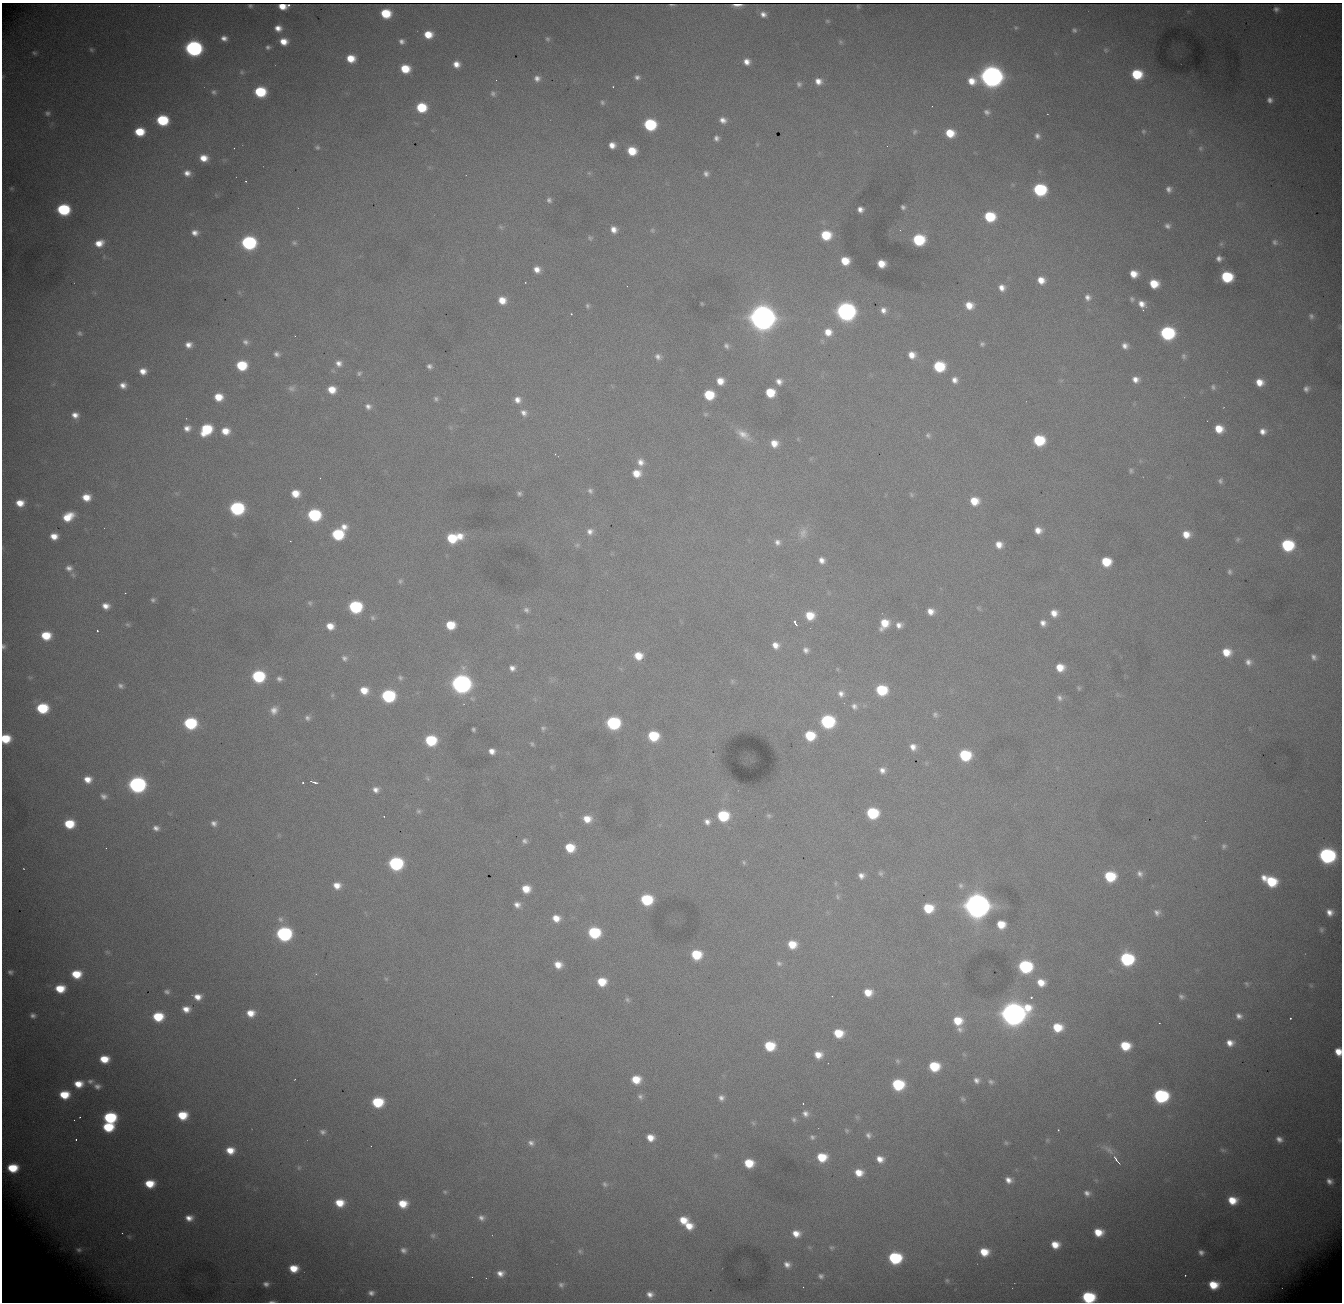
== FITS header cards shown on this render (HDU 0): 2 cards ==
NAXIS1  = 1340
NAXIS2  = 1300

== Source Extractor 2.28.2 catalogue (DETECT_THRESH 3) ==
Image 1340 x 1300 px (HDU 0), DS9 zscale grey, 1 PNG px = 1 image px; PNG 1344 x 1304 px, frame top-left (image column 1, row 1300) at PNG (2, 3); no overlay
Background 2970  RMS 32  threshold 95.3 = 3 sigma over >= 5 px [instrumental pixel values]
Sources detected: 427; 1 with non-positive FLUX_AUTO (blend fragments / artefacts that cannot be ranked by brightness) is not listed; the other 426 listed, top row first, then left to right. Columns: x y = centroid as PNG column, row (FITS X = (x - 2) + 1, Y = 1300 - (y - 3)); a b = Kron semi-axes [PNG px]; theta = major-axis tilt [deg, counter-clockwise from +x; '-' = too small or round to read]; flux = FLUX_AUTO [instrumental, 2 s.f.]
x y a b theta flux
289 5 3 2 - 5.4e+03
737 5 10 2 1 1.4e+04
250 6 4 3 - 3.7e+03
858 6 3 2 - 2.1e+03
282 7 7 5 -8 6.8e+03
1276 9 4 4 - 6.2e+03
386 13 8 7 - 7.9e+04
763 14 8 7 - 1.2e+04
827 21 6 5 - 3.1e+03
278 28 6 5 - 1.6e+04
1016 28 5 4 - 2.8e+03
1074 30 5 5 - 4.5e+03
428 34 8 6 -8 4.0e+04
224 38 6 5 - 1.1e+04
547 39 7 6 - 4.6e+03
284 41 7 6 - 2.7e+04
402 41 5 5 - 8.0e+03
840 42 7 5 -46 3.8e+03
268 47 4 4 - 4.6e+03
193 48 9 8 - 7.5e+05
91 50 7 5 -45 4.4e+03
1106 50 8 5 -42 3.7e+03
34 53 7 5 -26 4.5e+03
351 58 7 6 - 3.9e+04
747 62 9 8 - 1.8e+04
456 64 7 7 - 2.0e+04
405 69 8 7 - 5.7e+04
242 72 7 5 -2 4.0e+03
1137 74 8 7 - 1.0e+05
991 76 10 9 - 2.5e+06
3 77 6 3 90 2.2e+03
637 77 7 6 - 8.1e+03
537 78 8 7 - 1.2e+04
496 80 2 2 - 2.7e+03
818 81 8 7 - 1.8e+04
972 81 12 9 -2 3.4e+04
799 84 7 6 - 6.6e+03
613 87 3 2 - 1.3e+03
214 92 7 6 - 6.1e+03
260 92 8 7 - 1.3e+05
493 93 8 7 - 6.7e+03
1270 100 8 7 - 1.0e+04
602 102 7 6 - 5.2e+03
932 106 2 2 - 1.2e+03
421 107 8 7 - 9.2e+04
987 112 8 7 - 8.1e+03
47 113 8 7 - 7.1e+03
162 120 8 7 - 1.5e+05
723 120 8 7 - 1.4e+04
650 124 8 8 - 1.9e+05
1143 131 7 6 - 4.3e+03
140 132 8 6 -1 6.6e+04
915 132 8 5 51 4.5e+03
950 133 8 7 - 5.1e+04
1037 136 8 7 - 9.3e+03
716 138 5 5 - 7.3e+03
612 145 6 6 - 1.7e+04
317 147 7 6 - 5.0e+03
234 148 2 2 - 1.1e+03
1200 148 7 7 - 6.0e+03
632 151 7 7 - 5.5e+04
204 158 8 7 - 3.0e+04
187 173 8 7 - 1.5e+04
589 173 7 4 -44 3.3e+03
706 173 6 6 - 7.7e+03
246 181 4 3 - 1.8e+03
12 188 6 5 - 3.5e+03
1169 189 8 7 - 1.0e+04
1040 190 9 8 - 2.4e+05
549 200 6 6 - 6.2e+03
903 207 4 4 - 5.5e+03
63 209 9 7 -7 2.1e+05
860 209 6 5 - 1.2e+04
990 217 9 8 - 1.1e+05
1167 226 8 7 - 8.4e+03
501 227 7 5 -23 3.7e+03
614 229 7 6 - 1.6e+04
652 230 6 6 - 3.7e+03
195 233 7 6 - 1.3e+04
826 235 9 8 - 8.4e+04
590 238 7 6 - 4.3e+03
919 240 9 8 - 1.6e+05
1275 242 8 7 - 7.4e+03
99 243 9 7 20 2.8e+04
249 243 9 8 - 4.1e+05
294 243 7 6 - 5.0e+03
1221 244 7 5 44 3.9e+03
1219 258 6 5 - 9.3e+03
845 261 7 7 - 4.5e+04
881 264 7 6 - 3.4e+04
537 269 7 6 - 1.8e+04
1134 274 7 6 - 2.8e+04
1227 277 8 8 - 1.4e+05
1041 280 8 7 - 2.6e+04
1154 284 8 7 - 5.3e+04
1002 288 8 7 - 1.6e+04
1088 297 9 8 - 1.2e+04
1132 299 7 6 - 5.1e+03
502 300 8 8 - 3.1e+04
702 304 3 2 - 2.0e+03
1142 304 9 8 - 2.0e+04
969 305 9 8 - 3.2e+04
587 306 7 5 -76 4.8e+03
883 310 8 7 - 1.3e+04
846 311 9 9 - 1.2e+06
571 314 3 3 - 3.5e+03
762 316 14 10 -81 4.7e+06
1311 316 8 6 -70 6.5e+03
828 332 9 9 - 2.7e+04
80 333 7 6 - 5.3e+03
1167 333 9 8 - 3.3e+05
245 342 8 7 - 8.6e+03
982 344 6 5 - 4.9e+03
188 345 8 7 - 1.6e+04
726 346 7 6 - 6.3e+03
1125 346 7 6 - 1.1e+04
277 354 5 4 - 7.3e+03
912 355 8 8 - 2.3e+04
1184 356 8 6 -76 5.8e+03
658 357 9 7 -27 1.0e+04
339 363 9 8 - 1.4e+04
242 365 8 7 - 9.8e+04
429 366 7 6 - 7.5e+03
939 366 8 8 - 1.2e+05
143 371 8 7 - 2.0e+04
359 373 7 6 - 5.1e+03
1135 379 7 6 - 1.5e+04
955 380 7 7 - 1.3e+04
720 381 7 7 - 2.6e+04
779 381 8 7 - 1.3e+04
1259 382 8 7 - 2.8e+04
123 385 7 6 - 1.5e+04
1213 387 8 6 -68 5.8e+03
292 388 11 7 -6 8.9e+03
1306 389 7 6 - 8.6e+03
332 390 8 7 - 3.4e+04
770 393 7 7 - 6.9e+04
709 395 8 7 - 8.4e+04
218 397 8 7 - 4.0e+04
436 399 7 6 - 5.9e+03
517 400 8 8 - 1.6e+04
368 406 9 7 -29 1.1e+04
524 413 10 8 -47 1.3e+04
705 414 7 5 15 4.0e+03
75 415 8 6 -13 1.6e+04
187 428 8 7 - 1.5e+04
206 429 10 8 44 1.2e+05
1219 429 8 7 - 4.1e+04
225 431 8 7 - 3.1e+04
1263 431 8 7 - 1.5e+04
743 434 23 10 -35 3.1e+04
928 435 7 7 - 6.0e+03
1039 440 8 8 - 1.3e+05
774 443 8 8 - 2.7e+04
555 454 3 2 - 4.6e+03
641 462 10 9 - 1.7e+04
1131 471 6 5 - 4.6e+03
636 473 8 8 - 3.3e+04
1220 481 7 6 - 6.0e+03
590 491 7 6 - 6.8e+03
295 493 7 7 - 3.6e+04
519 493 5 4 - 5.0e+03
911 495 8 5 -52 3.7e+03
86 497 7 6 - 3.3e+04
974 501 8 8 - 4.2e+04
20 503 8 7 - 3.1e+04
237 508 9 8 - 3.5e+05
314 515 9 8 - 2.4e+05
68 517 10 7 31 4.7e+04
344 527 9 8 - 1.7e+04
1038 530 7 6 - 1.9e+04
590 531 9 8 - 1.3e+04
803 533 17 11 77 2.2e+04
338 534 8 7 - 1.5e+05
1186 534 8 7 - 2.9e+04
54 536 7 6 - 2.5e+04
460 536 10 9 - 2.6e+04
452 538 9 8 - 8.6e+04
1238 539 7 6 - 4.6e+03
290 541 2 2 - 1.4e+03
777 542 8 7 - 1.1e+04
577 545 8 5 1 5.2e+03
999 545 7 7 - 2.1e+04
1287 545 9 8 - 1.9e+05
822 560 8 7 - 1.4e+04
1106 562 8 7 - 7.0e+04
69 568 9 8 - 1.2e+04
1229 572 8 6 -89 6.0e+03
73 575 8 6 -58 5.6e+03
400 581 7 6 - 5.4e+03
125 593 2 2 - 1.1e+03
153 600 6 5 - 4.8e+03
310 603 7 6 - 4.4e+03
106 606 7 5 -11 1.7e+04
355 607 9 8 - 2.4e+05
978 608 8 5 -36 3.7e+03
526 610 8 7 - 7.3e+03
930 611 8 7 - 1.9e+04
1054 613 8 7 - 2.1e+04
810 615 9 8 - 4.7e+04
373 618 7 6 - 4.9e+03
795 622 6 3 -61 7.3e+03
884 623 10 8 59 4.5e+04
1043 623 7 6 - 1.2e+04
128 625 7 5 -29 3.8e+03
450 625 7 7 - 6.1e+04
899 625 7 7 - 1.4e+04
330 626 7 7 - 2.6e+04
517 626 7 6 - 5.1e+03
97 631 3 2 - 3.4e+03
46 636 9 7 -5 6.3e+04
775 645 8 7 - 1.8e+04
3 646 7 5 -86 5.5e+03
806 650 8 7 - 9.6e+03
1226 652 9 8 - 4.0e+04
638 656 8 7 - 3.7e+04
1314 657 8 6 -59 8.6e+03
344 658 7 7 - 7.3e+03
1248 662 9 8 - 1.2e+04
1060 667 8 7 - 3.5e+04
512 668 7 6 - 1.1e+04
837 669 6 4 -89 2.5e+03
258 676 9 8 - 2.1e+05
30 677 7 4 0 3.3e+03
400 678 7 7 - 5.7e+03
279 679 7 7 - 8.3e+03
732 681 7 6 - 4.1e+03
461 684 10 9 - 1.3e+06
120 686 8 6 -27 7.7e+03
1079 688 6 4 -61 3.4e+03
364 690 8 7 - 3.3e+04
881 690 8 8 - 1.2e+05
841 694 10 9 - 1.5e+04
332 695 5 5 - 2.9e+03
388 696 9 8 - 2.8e+05
1059 698 9 6 -55 7.7e+03
854 706 10 8 -34 1.1e+04
42 708 9 7 -3 1.2e+05
274 710 12 11 - 2.0e+04
935 715 8 6 -64 6.0e+03
307 718 8 7 - 7.3e+03
827 721 9 8 - 3.0e+05
190 723 9 8 - 2.0e+05
613 723 9 8 - 2.8e+05
543 728 7 6 - 5.2e+03
473 729 4 4 - 4.1e+03
653 736 8 7 - 1.0e+05
810 736 8 7 - 8.8e+04
5 739 7 7 - 7.1e+04
431 740 8 7 - 1.4e+05
532 744 7 5 -46 4.1e+03
913 747 8 8 - 1.7e+04
492 751 6 6 - 1.6e+04
965 755 8 8 - 1.5e+05
882 770 8 7 - 1.3e+04
88 779 8 7 - 2.4e+04
428 779 8 5 -46 4.0e+03
314 782 7 3 -17 6.9e+03
303 783 3 2 - 2.1e+03
137 785 9 8 - 7.5e+05
376 790 8 7 - 1.2e+04
104 796 8 6 -27 8.7e+03
418 811 7 6 - 5.3e+03
872 813 8 8 - 1.6e+05
723 816 9 8 - 1.3e+05
769 816 7 6 - 4.9e+03
587 819 9 8 - 3.2e+04
707 822 8 8 - 1.3e+04
214 823 7 7 - 9.9e+03
69 824 8 7 - 7.5e+04
156 828 7 6 - 1.0e+04
1195 837 6 4 -89 3.0e+03
525 841 7 7 - 7.2e+03
1224 846 7 7 - 5.4e+03
570 848 8 7 - 6.6e+04
1327 855 10 8 -13 5.7e+05
744 862 7 5 -70 3.6e+03
396 863 9 8 - 3.4e+05
881 873 8 6 -72 5.4e+03
1140 874 9 7 -51 1.0e+04
861 876 7 6 - 1.3e+04
1110 876 8 8 - 1.1e+05
1264 878 7 6 - 1.5e+04
1271 881 9 8 - 9.8e+04
337 885 8 7 - 2.3e+04
960 885 8 7 - 7.5e+03
526 889 7 7 - 3.7e+04
837 897 7 5 -74 4.8e+03
646 900 9 8 - 1.5e+05
517 905 7 7 - 1.3e+04
977 905 11 10 - 3.9e+06
928 908 8 7 - 7.7e+04
1157 912 8 7 - 9.5e+03
1330 912 6 6 - 1.6e+04
556 918 8 7 - 2.7e+04
280 919 9 8 - 9.3e+03
1001 924 7 7 - 4.2e+04
1321 930 6 5 - 4.3e+03
594 933 9 8 - 1.7e+05
284 934 9 8 - 4.6e+05
792 944 8 7 - 4.4e+04
107 952 8 5 -44 3.2e+03
696 955 8 8 - 8.8e+04
1127 959 9 8 - 2.9e+05
779 963 8 6 -30 6.2e+03
558 965 8 7 - 2.6e+04
1025 966 9 8 - 2.8e+05
10 972 8 7 - 7.6e+03
76 974 8 7 - 5.7e+04
386 979 5 5 - 3.5e+03
602 982 8 7 - 5.3e+04
1041 982 9 8 - 3.2e+04
1247 984 7 5 -44 3.9e+03
1311 986 6 4 -2 2.8e+03
60 989 9 7 -1 5.4e+04
167 992 7 6 - 6.6e+03
868 992 7 7 - 3.3e+04
832 996 2 2 - 1.3e+03
1181 996 7 6 - 6.5e+03
198 997 8 6 -5 2.2e+04
1031 997 3 3 - 3.9e+03
627 1000 8 5 -51 4.9e+03
186 1009 8 6 -9 2.1e+04
251 1013 9 7 -4 2.9e+04
1013 1014 12 10 8 3.1e+06
33 1015 7 6 - 8.3e+03
1239 1016 8 6 -33 1.1e+04
158 1017 8 7 - 8.4e+04
1290 1018 3 2 - 2.0e+03
958 1021 9 8 - 5.1e+04
1159 1023 2 2 - 1.3e+03
1057 1027 10 8 -8 6.2e+04
960 1029 8 8 - 8.8e+03
838 1033 9 7 -13 5.5e+04
1230 1043 9 7 -15 1.9e+04
770 1046 8 7 - 9.0e+04
1125 1046 8 7 - 7.3e+04
1338 1052 7 6 - 3.0e+04
818 1055 8 7 - 2.7e+04
104 1059 8 6 -3 4.5e+04
897 1061 7 6 - 4.6e+03
934 1066 8 7 - 9.2e+04
636 1079 8 7 - 4.8e+04
976 1080 7 6 - 9.5e+03
90 1081 10 6 2 9.2e+03
991 1082 7 6 - 5.2e+03
78 1084 9 7 1 3.5e+04
898 1084 9 8 - 1.6e+05
97 1086 9 7 -11 1.0e+04
64 1095 9 7 0 6.1e+04
640 1096 8 7 - 7.0e+03
1161 1096 9 8 - 3.7e+05
721 1098 7 7 - 1.0e+04
963 1099 7 6 - 4.7e+03
378 1102 9 7 -3 1.2e+05
803 1103 2 2 - 1.5e+03
805 1114 9 8 - 1.1e+04
182 1115 8 7 - 6.3e+04
80 1117 2 2 - 1.9e+03
857 1117 6 4 -43 3.4e+03
110 1118 9 7 -3 1.8e+05
794 1119 7 6 - 5.1e+03
753 1123 7 5 -47 3.9e+03
108 1127 9 7 2 9.6e+04
847 1130 6 5 - 3.3e+03
1058 1130 3 3 - 2.2e+03
323 1132 8 7 - 8.5e+03
868 1135 7 6 - 7.4e+03
812 1137 7 6 - 6.0e+03
650 1138 7 6 - 2.5e+04
76 1139 3 2 - 4.0e+03
1279 1139 7 6 - 1.1e+04
1047 1140 6 5 - 3.3e+03
531 1143 9 8 - 1.1e+04
1006 1143 7 6 - 3.9e+03
230 1150 8 7 - 3.3e+04
1108 1150 21 8 -38 1.8e+04
1223 1150 10 5 -18 5.8e+03
716 1156 6 6 - 4.2e+03
822 1157 9 7 -8 6.4e+04
880 1159 8 6 -19 2.0e+04
1116 1160 15 4 -54 9.7e+03
749 1163 8 7 - 5.9e+04
13 1168 8 6 -1 7.1e+04
299 1168 7 6 - 4.6e+03
859 1173 8 7 - 3.1e+04
1009 1180 8 6 -23 1.5e+04
1329 1181 6 5 - 1.0e+04
150 1184 9 7 -2 5.5e+04
605 1184 8 6 -45 5.8e+03
445 1192 6 4 -16 3.4e+03
1087 1193 9 7 -23 1.1e+04
1232 1200 9 8 - 4.8e+04
340 1203 9 7 -8 4.4e+04
403 1204 8 7 - 4.5e+04
189 1218 10 8 -3 2.1e+04
481 1218 8 7 - 1.0e+04
683 1220 8 7 - 3.5e+04
689 1226 9 8 - 3.3e+04
1098 1232 8 7 - 4.2e+04
122 1233 2 2 - 9.3e+02
796 1234 10 8 -13 2.6e+04
433 1235 8 7 - 6.4e+03
129 1237 6 5 - 2.9e+03
1055 1245 7 6 - 3.3e+04
809 1247 6 5 - 3.4e+03
832 1247 8 6 6 5.2e+03
79 1250 11 9 -9 1.3e+04
403 1250 8 7 - 9.3e+03
580 1251 8 6 -37 5.2e+03
984 1252 9 7 -10 4.6e+04
1201 1252 6 5 - 8.1e+03
895 1258 9 8 - 2.1e+05
787 1264 10 8 -19 1.5e+04
294 1268 8 7 - 4.4e+04
500 1273 8 7 - 1.6e+04
1185 1275 2 2 - 1.6e+03
821 1276 8 7 - 8.3e+03
947 1280 6 5 - 3.9e+03
266 1284 6 5 - 8.5e+03
561 1285 8 7 - 8.2e+03
1213 1285 8 7 - 5.6e+04
371 1293 8 7 - 1.1e+04
650 1294 9 8 - 1.5e+04
1088 1297 9 7 -5 1.9e+05
272 1302 9 2 0 4.7e+03
At the frame edge (FLAGS 8, measured only in part): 6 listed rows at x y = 3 77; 3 646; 5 739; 1338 1052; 1088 1297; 272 1302
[1 non-positive-flux detection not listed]